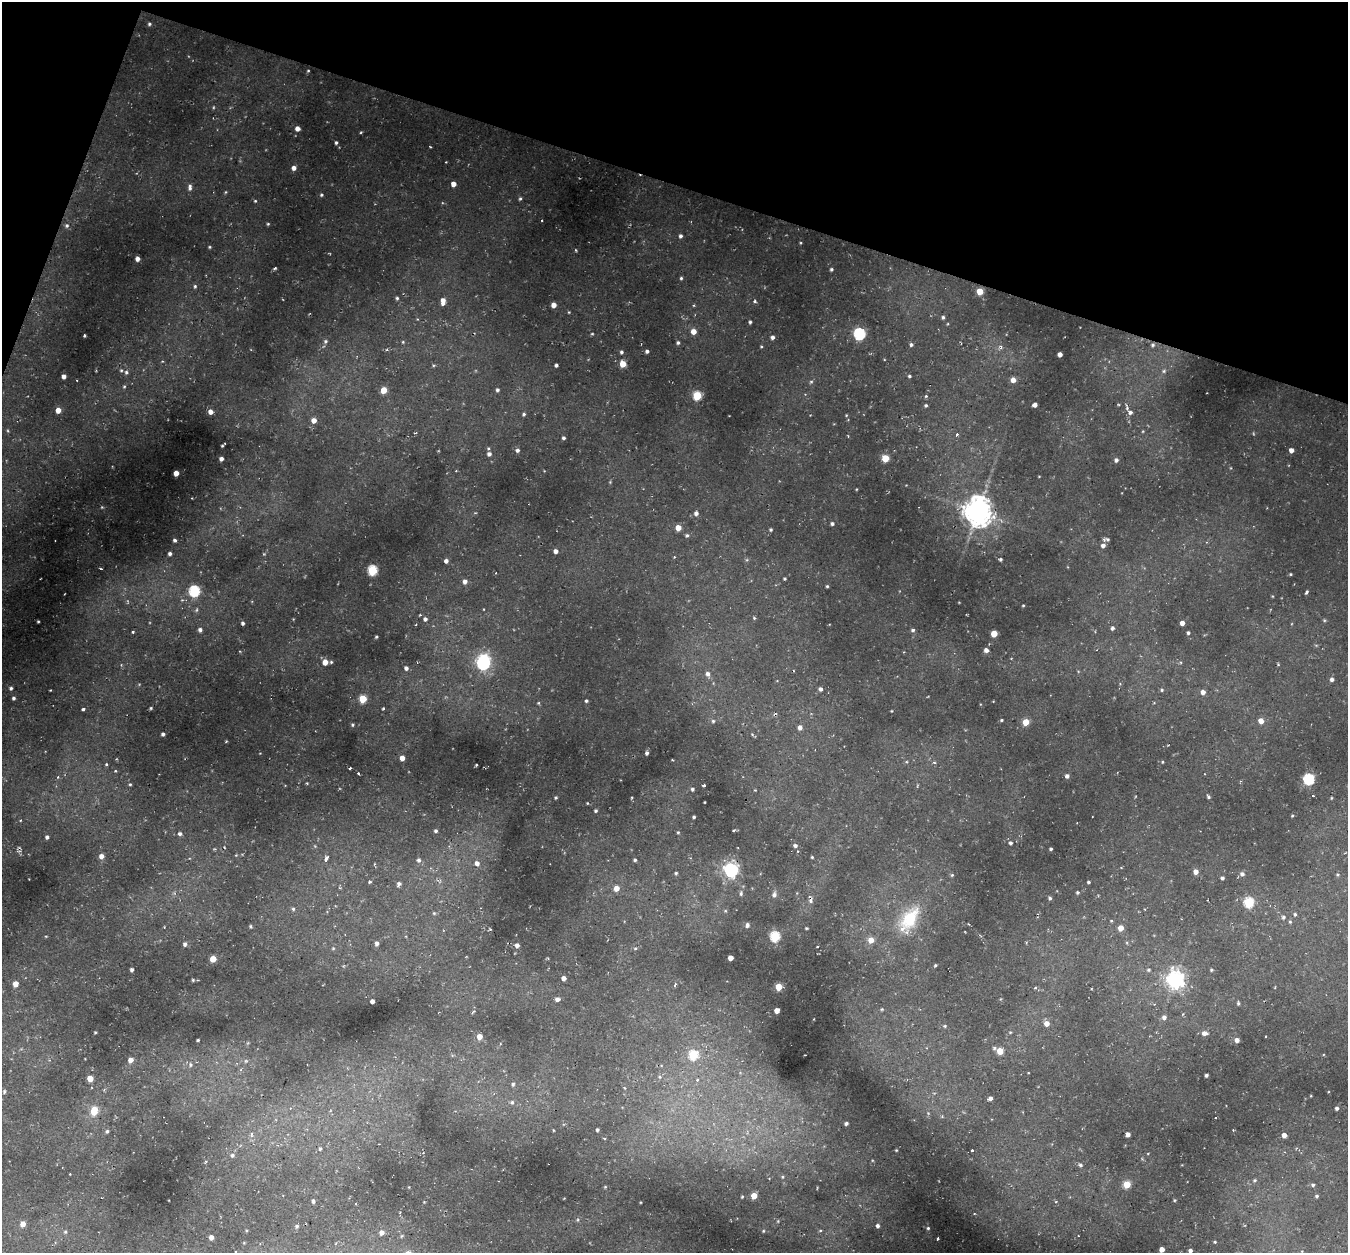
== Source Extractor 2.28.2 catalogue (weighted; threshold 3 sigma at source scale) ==
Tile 2 of 4 x 4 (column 2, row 1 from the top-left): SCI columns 1412-2757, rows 4012-5262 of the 5486 x 5531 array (HDU 1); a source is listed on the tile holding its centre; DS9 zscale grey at full resolution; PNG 1350 x 1255 px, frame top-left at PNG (2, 2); no overlay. Shown black and unused: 16% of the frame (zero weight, under 2 of 3 exposures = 6% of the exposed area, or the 3 px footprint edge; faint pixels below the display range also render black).
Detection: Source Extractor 2.28.2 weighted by HDU 2 'WHT'; one run over the whole footprint, this tile lists its part. Background 0.0339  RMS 0.005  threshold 0.0223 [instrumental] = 3 sigma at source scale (4.5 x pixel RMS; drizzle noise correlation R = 1.50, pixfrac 1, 0.05/0.05 arcsec/px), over >= 5 px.
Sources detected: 318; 2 too faint to see at this stretch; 1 inside a brighter object's white glare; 9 cosmic-ray / hot-pixel residue — not listed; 3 inside a brighter listed object's ellipse — not listed separately; the other 303 listed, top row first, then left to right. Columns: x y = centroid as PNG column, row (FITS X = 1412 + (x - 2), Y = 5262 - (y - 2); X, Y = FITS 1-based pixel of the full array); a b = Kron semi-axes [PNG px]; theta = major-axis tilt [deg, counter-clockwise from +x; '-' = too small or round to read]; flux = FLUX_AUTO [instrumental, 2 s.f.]
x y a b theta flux
149 24 5 4 - 0.84
308 71 3 3 - 0.43
297 128 4 4 - 3.4
361 132 4 3 - 0.49
336 143 3 3 - 0.84
294 168 5 4 - 2.4
453 184 4 4 - 3.7
190 187 9 5 85 1.6
225 192 5 3 - 0.49
321 195 4 4 - 0.67
520 199 5 4 - 0.74
255 201 5 4 - 0.53
268 224 3 3 - 0.56
67 226 5 5 - 1
680 236 5 4 - 1.4
800 243 4 3 - 0.44
210 247 3 3 - 0.53
137 259 4 4 - 2.4
274 268 4 2 - 0.78
831 269 4 4 - 0.8
681 278 4 4 - 0.72
195 286 5 4 - 0.8
980 291 5 4 - 11
397 298 4 4 - 0.75
443 300 5 4 - 2.9
755 301 5 4 - 0.79
554 305 4 4 - 3.9
569 312 4 4 - 0.42
943 317 5 4 - 1
750 322 4 3 - 0.88
693 331 5 5 - 4.8
592 334 4 3 - 0.45
859 334 6 5 - 63
84 336 3 2 - 0.58
772 337 4 4 - 1.6
325 341 6 5 - 1.2
403 342 4 4 - 0.54
678 343 5 4 - 0.89
911 345 5 4 - 1.2
1153 345 7 6 - 1.4
761 347 4 3 - 0.47
1001 347 6 3 -55 0.78
647 351 4 4 - 1.3
621 352 4 4 - 0.97
1060 354 4 4 - 2.9
623 364 5 4 - 8.5
434 365 5 3 - 0.52
556 365 3 3 - 1.1
1164 371 6 5 - 1.1
126 372 6 5 - 1.1
64 376 4 4 - 2.2
909 376 4 4 - 0.74
1013 380 4 4 - 3.3
811 381 6 4 1 0.64
124 387 5 4 - 0.56
384 390 5 4 - 9.3
497 390 4 4 - 1.1
697 396 5 5 - 25
926 396 4 4 - 0.65
926 405 4 4 - 0.8
1035 405 4 4 - 2.2
58 410 4 4 - 4.8
211 412 4 4 - 3
1130 412 7 6 - 1.6
524 414 5 4 - 0.8
846 415 4 3 - 0.38
314 420 5 5 - 3.8
8 431 5 3 - 0.48
1143 431 4 3 - 0.45
957 434 3 3 - 0.76
563 438 4 3 - 0.99
222 446 3 2 - 0.52
517 450 5 5 - 1.2
1291 450 4 4 - 3
489 454 6 5 - 1.9
885 458 5 5 - 13
221 459 4 4 - 1.7
1116 460 4 4 - 1.4
176 473 4 4 - 4.9
1039 476 4 2 - 0.28
856 489 3 3 - 0.36
102 507 4 4 - 0.48
978 511 9 8 - 710
696 513 5 5 - 1.7
832 524 4 4 - 1.1
678 528 4 4 - 5.5
771 530 4 4 - 0.73
687 535 5 5 - 0.84
1108 539 7 5 -28 1.2
175 540 3 3 - 1
1103 545 6 6 - 2.2
556 551 4 4 - 2.5
170 553 3 3 - 1.1
264 554 5 3 - 0.37
1000 559 3 3 - 0.9
446 561 4 4 - 1.6
101 569 4 2 - 0.44
372 570 5 5 - 37
1291 574 3 3 - 0.51
785 579 3 3 - 0.63
465 581 5 4 - 2.1
827 586 3 3 - 0.58
194 591 6 5 - 54
1306 592 5 3 - 0.88
1023 605 3 3 - 0.44
754 618 6 3 -45 0.58
425 619 4 4 - 1.4
38 621 3 2 - 0.42
243 623 4 3 - 1.1
1182 623 4 4 - 3
1112 628 5 4 - 1.1
200 630 5 5 - 1.4
913 630 5 4 - 1.2
132 632 3 3 - 0.59
1188 633 3 3 - 0.92
994 634 4 4 - 10
376 637 3 3 - 0.57
986 650 4 4 - 2.2
325 662 4 4 - 5.6
331 662 4 4 - 0.64
483 663 6 6 - 100
1278 664 5 3 - 0.44
406 668 5 4 - 1.8
708 674 6 5 - 1.9
1332 679 4 4 - 1.7
11 688 3 3 - 0.89
820 689 4 4 - 1.5
1162 690 5 4 - 0.65
1203 692 4 4 - 2.8
14 698 3 3 - 0.94
363 699 5 4 - 18
586 701 4 3 - 0.82
538 703 4 4 - 0.5
151 708 4 3 - 0.57
383 708 3 2 - 0.68
83 709 4 3 - 1.2
891 711 2 2 - 0.36
1001 720 3 3 - 0.54
713 721 5 4 - 0.81
1261 721 5 5 - 4
1026 722 5 4 - 9.4
353 725 5 4 - 0.61
800 727 5 5 - 2.3
163 734 4 3 - 1.2
752 734 6 4 -45 0.61
647 753 4 3 - 1.3
402 758 4 4 - 4.4
934 762 5 3 - 0.53
1162 762 4 3 - 0.4
106 764 4 4 - 0.6
476 765 3 2 - 0.37
350 768 3 3 - 0.65
115 771 4 4 - 0.53
358 773 3 3 - 0.69
1067 776 4 4 - 1.7
58 777 4 3 - 0.72
1309 779 5 5 - 49
307 783 4 3 - 0.4
130 784 4 4 - 0.64
704 785 4 3 - 1.6
692 789 4 4 - 0.83
755 790 3 3 - 0.37
1313 796 3 3 - 0.68
1208 797 5 4 - 0.81
556 798 3 3 - 0.58
1331 798 3 3 - 0.38
704 802 2 2 - 0.29
587 803 3 3 - 0.41
596 811 4 4 - 0.76
1292 816 3 3 - 0.53
694 817 3 3 - 0.66
734 830 3 2 - 0.57
436 831 4 4 - 1.1
678 832 4 4 - 0.53
180 834 6 5 - 1.1
47 837 4 3 - 1
1010 843 5 4 - 0.99
795 846 5 4 - 1.3
1051 849 3 3 - 0.81
101 856 5 4 - 2.9
812 857 4 3 - 0.49
326 859 4 3 - 3.9
418 860 6 5 - 1.3
635 860 4 3 - 0.78
477 863 6 5 - 2.4
731 870 6 6 - 120
1196 872 5 5 - 3.1
676 873 4 4 - 0.65
1242 874 5 5 - 1.7
1338 874 5 5 - 0.67
952 875 5 4 - 0.58
1222 878 4 3 - 1.1
370 882 4 3 - 0.62
1088 882 3 3 - 0.76
399 884 5 4 - 1.5
616 888 5 5 - 4.4
1077 892 4 3 - 0.86
741 893 7 4 88 0.93
774 895 7 6 - 1.5
1050 898 4 4 - 0.99
811 901 7 5 -64 1.2
1249 902 5 5 - 38
293 909 5 5 - 0.84
725 911 5 4 - 0.51
434 913 5 5 - 0.67
1295 914 5 4 - 0.84
1283 917 6 5 - 1.1
910 918 34 19 56 22
1290 922 5 4 - 0.68
747 925 5 4 - 1.2
251 926 5 4 - 0.66
1121 928 5 4 - 4.6
490 929 3 3 - 0.42
46 936 4 3 - 0.38
775 936 5 5 - 38
871 940 5 5 - 5.1
377 943 6 5 - 1.5
185 944 5 5 - 1.4
517 945 4 4 - 2
333 948 5 4 - 0.58
635 948 5 3 - 0.62
730 958 4 4 - 4.1
213 959 4 4 - 8.8
935 965 3 3 - 0.61
132 970 4 3 - 1.1
1149 970 5 4 - 0.69
1211 970 4 3 - 0.61
564 978 4 4 - 3
193 980 4 4 - 0.65
1175 980 7 6 - 200
15 984 5 4 - 5.2
675 985 4 3 - 1.1
779 987 5 4 - 12
1035 988 3 3 - 1.1
557 999 5 4 - 2
372 1001 4 4 - 2.2
1238 1003 5 3 - 0.79
777 1010 4 4 - 4.3
473 1012 6 3 46 0.62
1164 1017 5 5 - 1.7
1047 1023 5 5 - 4
945 1026 5 4 - 0.65
95 1032 3 2 - 0.47
1010 1032 4 3 - 0.43
1204 1033 5 5 - 2.4
479 1037 5 4 - 4.8
1265 1037 3 2 - 0.42
198 1040 3 3 - 0.62
1237 1040 4 4 - 2.6
994 1048 5 4 - 0.87
1000 1051 5 5 - 8.6
693 1055 5 5 - 30
131 1060 5 4 - 3.8
190 1065 7 7 - 1.5
1206 1075 3 3 - 1.1
660 1077 5 5 - 0.88
90 1078 4 4 - 7.8
697 1079 5 4 - 0.85
513 1084 6 5 - 0.94
4 1092 5 4 - 0.65
1311 1096 3 3 - 0.36
990 1098 4 4 - 2
512 1102 7 6 - 1.4
1337 1108 4 4 - 1.2
94 1111 6 5 - 16
928 1113 5 4 - 0.68
846 1123 4 4 - 1.2
553 1130 4 2 - 0.34
597 1130 3 3 - 0.8
107 1131 5 4 - 1
1128 1134 4 4 - 2.7
1284 1135 4 4 - 2.9
320 1149 5 4 - 0.84
896 1150 3 2 - 0.42
972 1150 3 3 - 0.91
232 1155 5 5 - 1.2
1080 1165 5 5 - 1
70 1174 2 2 - 0.35
783 1177 6 5 - 0.76
1254 1180 6 5 - 0.79
1127 1184 5 5 - 14
1313 1185 5 4 - 0.98
605 1187 4 4 - 0.47
754 1196 4 4 - 8.3
1317 1196 4 4 - 0.83
742 1197 4 3 - 0.5
1175 1200 4 3 - 0.52
313 1201 4 3 - 1.3
1056 1201 4 3 - 0.44
23 1224 6 5 - 3.7
297 1226 4 4 - 0.78
878 1226 4 3 - 1
928 1228 3 3 - 0.52
763 1231 4 4 - 0.58
820 1231 5 3 - 0.43
65 1232 6 6 - 0.96
382 1233 5 4 - 2.6
402 1236 4 4 - 0.5
211 1237 4 4 - 2.9
938 1239 3 3 - 0.69
1215 1242 4 3 - 0.54
1162 1249 4 4 - 4.2
1190 1251 4 4 - 1.5
Overlapping masked pixels (flux is a lower limit): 2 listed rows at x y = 1153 345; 731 870
Isophote crosses this tile's border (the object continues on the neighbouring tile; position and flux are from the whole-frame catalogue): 1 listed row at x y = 1190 1251